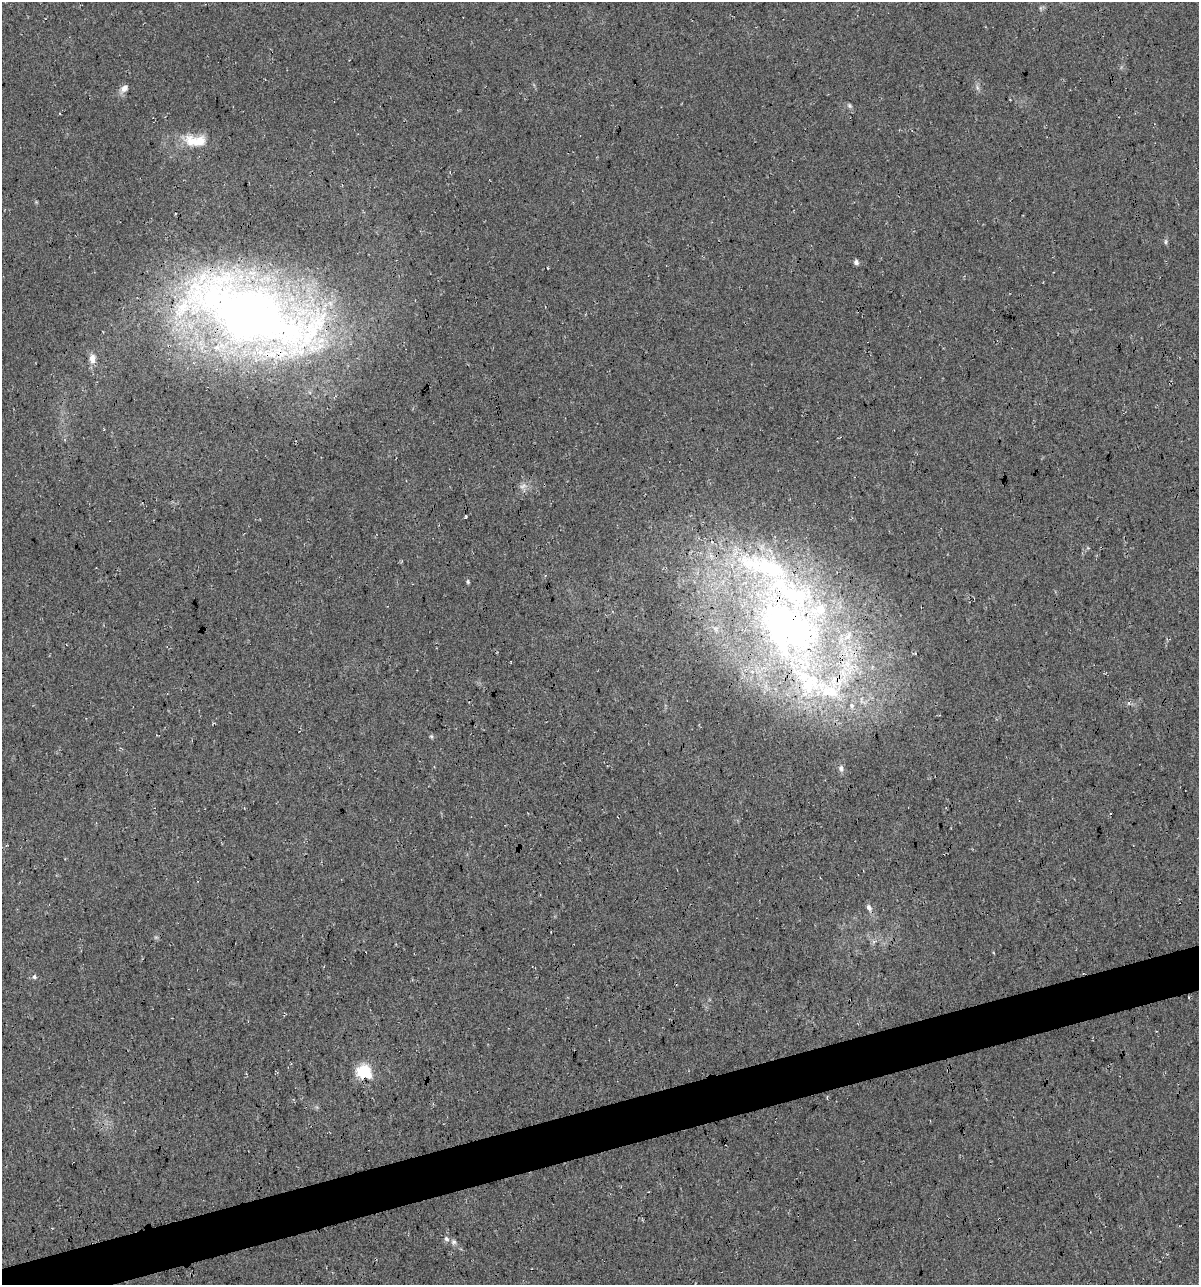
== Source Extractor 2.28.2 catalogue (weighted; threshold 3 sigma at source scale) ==
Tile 7 of 4 x 4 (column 3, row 2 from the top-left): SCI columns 2439-3635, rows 2565-3847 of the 4927 x 5129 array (HDU 1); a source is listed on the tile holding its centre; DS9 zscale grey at full resolution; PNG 1201 x 1287 px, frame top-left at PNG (2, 2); no overlay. Shown black and unused: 4% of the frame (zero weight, under 3 of 4 exposures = <1% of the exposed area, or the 3 px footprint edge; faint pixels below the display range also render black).
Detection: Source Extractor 2.28.2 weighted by HDU 2 'WHT'; one run over the whole footprint, this tile lists its part. Background 0.0217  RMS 0.008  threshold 0.0359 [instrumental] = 3 sigma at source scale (4.5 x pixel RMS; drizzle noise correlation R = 1.50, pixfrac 1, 0.0396/0.0396 arcsec/px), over >= 5 px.
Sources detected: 28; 6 inside a brighter listed object's ellipse — not listed separately; the other 22 listed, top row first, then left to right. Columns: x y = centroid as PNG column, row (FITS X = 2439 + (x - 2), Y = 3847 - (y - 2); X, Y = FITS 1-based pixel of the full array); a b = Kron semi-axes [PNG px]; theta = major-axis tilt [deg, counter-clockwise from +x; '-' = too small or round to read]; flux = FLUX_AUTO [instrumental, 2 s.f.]
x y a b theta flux
977 87 7 4 -72 1.8
124 88 11 8 45 4.2
849 106 7 6 - 1.6
191 141 21 15 -59 15
1166 242 8 4 90 1.5
856 262 6 5 - 2.5
249 314 140 51 -20 840
92 358 10 8 88 5.9
523 486 10 5 27 3
466 516 3 3 - 1.4
765 567 90 25 -17 120
468 581 5 4 - 1.2
788 627 67 47 -37 330
850 669 24 11 63 23
830 691 49 23 -23 81
431 736 6 4 -18 1.1
841 768 10 6 -71 3.1
869 907 8 6 -69 2.8
34 977 5 5 - 1.8
364 1072 6 6 - 150
447 1239 8 6 -46 2.3
453 1242 8 7 - 2.3
Overlapping masked pixels (flux is a lower limit): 4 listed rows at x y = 249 314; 765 567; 788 627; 364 1072